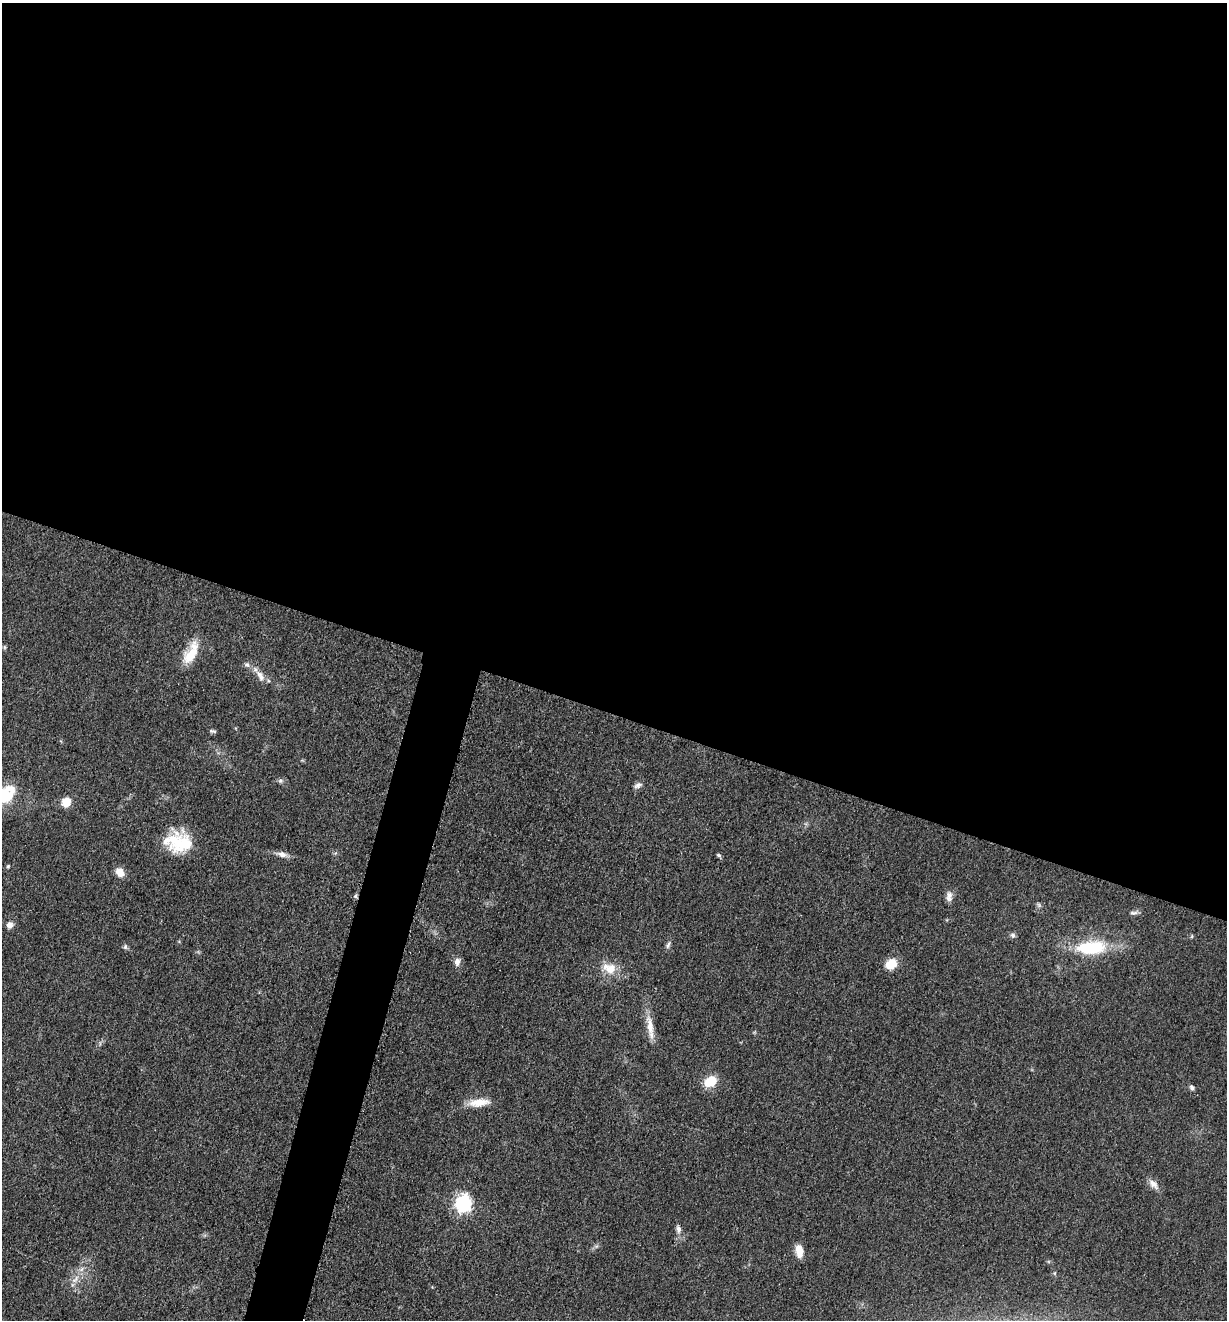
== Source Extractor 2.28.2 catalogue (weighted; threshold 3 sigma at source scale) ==
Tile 3 of 4 x 4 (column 3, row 1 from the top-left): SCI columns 2716-3940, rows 3967-5284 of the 5307 x 5292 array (HDU 1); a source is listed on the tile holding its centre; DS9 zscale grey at full resolution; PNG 1229 x 1322 px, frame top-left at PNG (2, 3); no overlay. Shown black and unused: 57% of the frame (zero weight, under 3 of 5 exposures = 1% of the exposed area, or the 3 px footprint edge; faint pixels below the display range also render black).
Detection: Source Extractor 2.28.2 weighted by HDU 2 'WHT'; one run over the whole footprint, this tile lists its part. Background 0.05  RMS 0.0056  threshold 0.025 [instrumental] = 3 sigma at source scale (4.5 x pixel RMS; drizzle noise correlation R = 1.50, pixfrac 1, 0.05/0.05 arcsec/px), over >= 5 px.
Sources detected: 38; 2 inside a brighter listed object's ellipse — not listed separately; the other 36 listed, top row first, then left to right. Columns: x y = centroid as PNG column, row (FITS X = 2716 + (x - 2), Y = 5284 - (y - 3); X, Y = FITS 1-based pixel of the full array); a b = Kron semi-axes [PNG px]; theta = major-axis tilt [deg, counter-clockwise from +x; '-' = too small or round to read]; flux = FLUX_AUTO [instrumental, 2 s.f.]
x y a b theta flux
4 647 6 4 -90 0.82
191 653 31 13 62 13
247 665 8 7 - 1.7
260 676 18 8 -59 4.6
212 731 9 4 -13 0.99
280 780 7 5 90 1.2
638 785 12 7 24 2.1
4 796 22 15 30 23
66 802 8 7 - 9.7
185 844 40 22 -11 28
282 854 12 7 -18 3.3
718 855 6 4 -17 1
8 866 5 4 - 0.65
120 872 10 8 -47 6.1
355 896 5 5 - 1
949 897 14 8 85 3.1
1039 905 7 5 -46 1.2
1133 913 11 5 0 1.7
10 925 7 7 - 2.9
1013 935 7 6 - 1.4
1192 936 5 3 - 0.59
668 945 10 5 68 1.6
125 947 7 5 76 1.2
1091 948 34 15 2 33
457 962 9 8 - 3
891 964 13 10 27 8.9
609 968 20 14 -18 9.6
650 1027 35 8 -81 8.1
710 1081 12 9 31 13
1192 1087 7 5 -58 1.4
479 1102 27 9 6 8.8
1153 1184 16 8 -45 3.8
463 1203 7 6 - 170
678 1229 11 6 -76 2.4
799 1251 13 8 -82 7.2
75 1279 15 6 47 3.9
Isophote crosses this tile's border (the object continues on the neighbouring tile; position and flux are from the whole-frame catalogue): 1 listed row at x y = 4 796